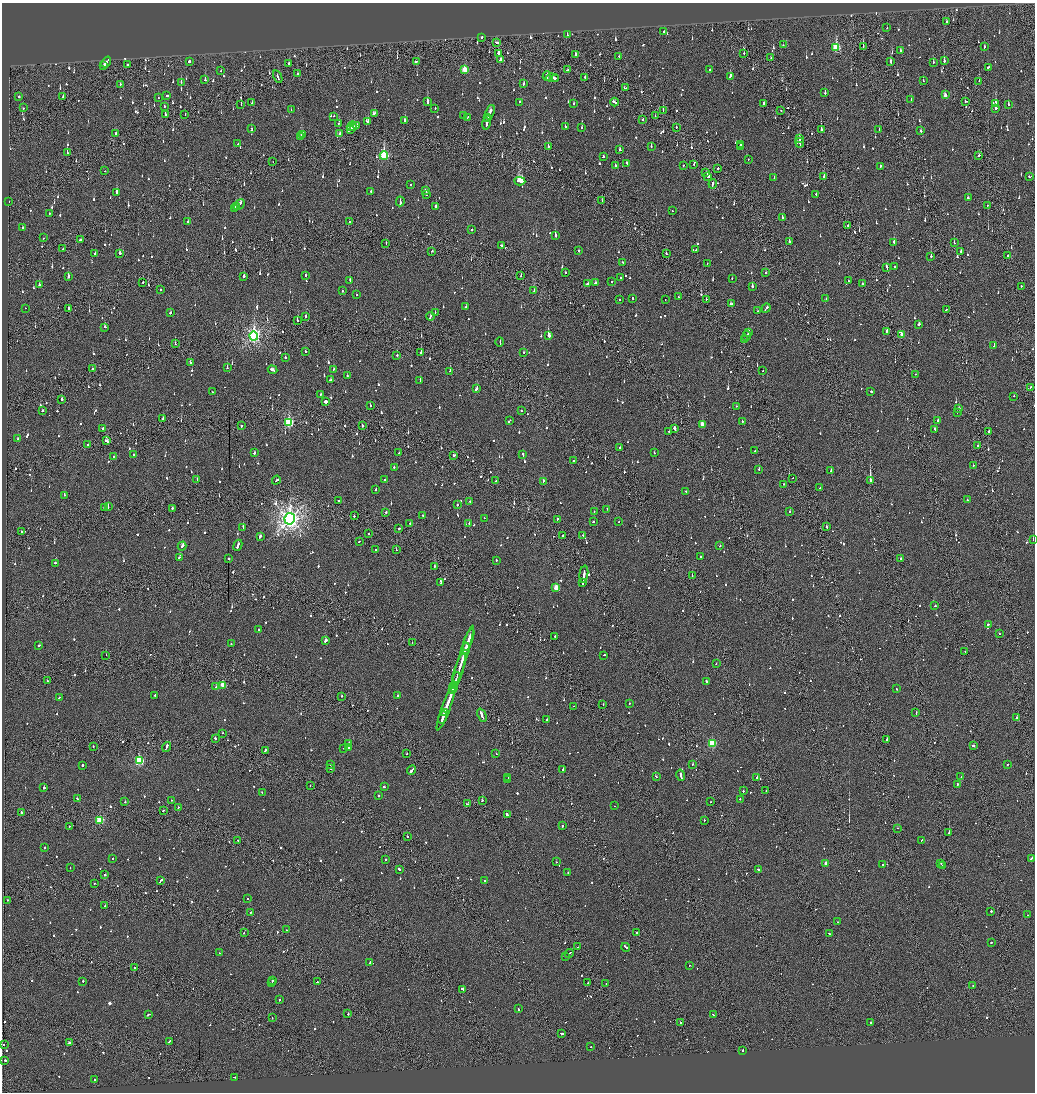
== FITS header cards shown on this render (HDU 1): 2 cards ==
NAXIS1  =                 2065
NAXIS2  =                 2180

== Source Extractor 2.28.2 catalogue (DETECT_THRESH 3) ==
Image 2065 x 2180 px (HDU 1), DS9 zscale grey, zoomed out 1/2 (1 PNG px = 2 x 2 image px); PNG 1037 x 1094 px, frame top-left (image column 1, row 2179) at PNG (2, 3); each listed source drawn as its Kron ellipse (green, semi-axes under 4 px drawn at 4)
Background -0.104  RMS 0.065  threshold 0.196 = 3 sigma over >= 5 px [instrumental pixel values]
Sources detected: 1549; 76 cannot appear on this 1/2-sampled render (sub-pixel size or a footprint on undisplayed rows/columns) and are neither listed nor drawn; of the other 1473, the 500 brightest by FLUX_AUTO listed and drawn (973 fainter detections omitted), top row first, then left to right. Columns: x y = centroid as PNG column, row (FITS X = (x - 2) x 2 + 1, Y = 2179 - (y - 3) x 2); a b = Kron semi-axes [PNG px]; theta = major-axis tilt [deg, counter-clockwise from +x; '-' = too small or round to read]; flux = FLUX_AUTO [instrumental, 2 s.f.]
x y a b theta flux
946 22 2 1 - 90
887 28 2 2 - 66
664 31 2 2 - 78
567 35 2 1 - 110
481 37 2 2 - 220
496 42 4 2 - 180
783 45 2 2 - 75
836 47 4 3 - 730
863 47 2 1 - 99
984 47 3 2 - 86
900 51 2 2 - 68
498 53 3 2 - 270
744 53 2 2 - 68
575 54 3 2 - 130
619 56 2 2 - 56
771 58 2 1 - 130
500 60 3 2 - 82
189 61 2 2 - 310
944 61 3 2 - 220
106 62 6 2 52 210
416 62 3 2 - 160
890 62 4 2 - 140
933 62 2 2 - 180
289 64 3 1 - 130
104 65 2 2 - 85
127 65 2 2 - 360
988 67 3 2 - 80
465 70 4 3 - 370
567 70 3 2 - 62
710 70 2 2 - 73
221 71 2 2 - 60
298 73 2 1 - 64
547 76 5 2 - 250
730 76 4 2 - 140
278 77 6 2 -65 250
552 78 6 2 -3 250
585 78 2 2 - 130
555 79 2 1 - 64
205 80 3 2 - 95
923 81 2 2 - 69
979 81 2 2 - 88
181 82 3 2 - 88
524 83 3 2 - 74
120 84 2 2 - 85
625 88 3 2 - 380
825 92 3 2 - 110
167 95 2 2 - 130
945 95 3 2 - 72
19 96 2 2 - 61
63 96 3 2 - 170
158 98 2 2 - 77
911 100 2 2 - 68
966 101 3 2 - 88
427 102 3 2 - 460
520 102 2 2 - 60
615 102 4 2 - 270
252 103 2 2 - 71
573 103 2 2 - 71
764 103 2 2 - 330
995 103 4 2 - 130
1008 104 2 2 - 96
241 105 2 1 - 170
164 106 2 2 - 65
24 108 2 1 - 110
435 108 2 2 - 69
996 108 2 2 - 660
291 110 2 2 - 97
781 110 2 1 - 64
663 111 2 1 - 89
490 112 7 2 67 250
374 113 3 2 - 88
165 114 3 2 - 130
185 115 2 1 - 59
463 115 3 2 - 340
334 116 2 1 - 150
655 116 2 1 - 66
468 117 2 2 - 79
488 117 2 2 - 120
643 119 2 2 - 74
405 120 3 2 - 200
368 121 3 2 - 190
487 122 7 2 79 300
339 123 2 2 - 80
352 126 5 4 - 74
357 126 2 2 - 130
354 127 4 2 - 210
565 127 2 2 - 240
676 127 2 2 - 310
582 128 2 2 - 130
252 129 3 2 - 140
351 130 4 2 - 540
821 130 2 2 - 180
879 130 4 2 - 110
921 131 2 2 - 100
116 133 2 2 - 190
302 134 4 2 - 250
340 134 2 2 - 64
301 137 2 1 - 170
800 138 3 2 - 260
800 143 5 1 - 190
238 144 2 2 - 61
740 144 2 2 - 160
548 146 2 2 - 81
651 146 2 2 - 88
740 147 4 2 - 280
620 150 2 2 - 1100
67 153 2 1 - 140
384 155 4 3 - 1100
979 156 3 2 - 71
603 157 2 2 - 60
748 159 2 2 - 63
273 162 2 1 - 99
627 163 3 2 - 76
694 164 3 2 - 260
615 165 3 2 - 99
683 165 2 2 - 75
880 166 4 2 - 93
718 169 2 2 - 60
105 171 2 2 - 65
706 173 3 2 - 57
708 176 4 2 - 350
824 177 2 2 - 160
1029 177 2 2 - 120
774 178 2 2 - 59
520 181 5 3 - 1100
713 184 4 2 - 130
411 185 2 2 - 340
371 191 2 2 - 62
426 191 3 2 - 150
117 192 3 2 - 140
816 194 2 1 - 190
427 195 2 2 - 230
968 198 2 2 - 100
400 201 5 2 - 230
602 201 2 1 - 110
9 202 2 1 - 70
239 204 6 2 45 210
987 205 2 2 - 60
436 206 2 2 - 1200
236 207 2 2 - 86
235 208 2 2 - 83
672 211 2 2 - 100
49 213 2 2 - 86
782 217 2 2 - 96
188 222 2 2 - 56
349 222 2 2 - 83
848 225 2 1 - 110
22 227 2 2 - 62
472 230 2 2 - 72
555 236 2 2 - 630
43 238 2 1 - 64
81 240 3 2 - 220
789 241 2 2 - 130
894 242 2 2 - 380
386 243 2 1 - 71
954 243 2 1 - 210
501 245 3 2 - 120
63 249 2 1 - 67
696 250 2 1 - 130
432 251 2 2 - 72
579 251 2 2 - 61
961 251 2 2 - 140
95 253 2 2 - 63
119 253 2 2 - 120
666 254 2 2 - 170
931 256 2 2 - 220
1008 256 2 2 - 65
623 262 2 2 - 74
707 263 2 2 - 82
887 267 4 2 - 170
895 267 2 2 - 130
565 272 2 2 - 62
766 273 2 2 - 96
305 275 2 2 - 61
521 275 2 2 - 58
244 276 2 2 - 300
68 277 2 2 - 270
620 278 2 2 - 63
732 278 2 1 - 150
350 280 2 2 - 79
848 281 2 2 - 62
143 282 2 1 - 270
611 282 2 2 - 82
588 283 2 2 - 350
595 283 3 2 - 83
862 284 2 2 - 150
39 285 3 2 - 76
752 286 2 2 - 140
1021 286 2 2 - 150
160 289 2 2 - 60
342 291 2 2 - 83
534 291 2 1 - 57
357 295 2 1 - 60
679 297 2 2 - 86
632 298 2 2 - 130
619 299 2 2 - 80
665 299 2 1 - 64
706 299 2 2 - 69
826 299 2 2 - 62
731 304 4 2 - 110
465 307 2 2 - 150
25 308 2 1 - 93
69 308 3 2 - 94
766 308 5 2 - 120
946 310 2 2 - 73
758 311 3 2 - 86
435 312 2 1 - 60
170 313 2 2 - 78
430 316 4 2 - 120
306 317 3 2 - 170
297 320 2 2 - 130
919 324 3 2 - 74
105 327 2 2 - 100
887 331 4 1 - 160
748 332 3 2 - 330
548 335 3 2 - 850
902 335 3 2 - 180
254 336 4 4 - 3900
747 336 5 1 - 170
745 340 3 2 - 87
500 342 4 1 - 160
175 344 2 1 - 56
994 346 2 2 - 220
305 351 2 2 - 120
421 352 2 1 - 230
524 352 2 2 - 70
397 355 2 2 - 76
285 357 2 2 - 92
190 363 2 2 - 130
227 368 2 2 - 84
92 369 2 2 - 150
334 369 3 2 - 110
272 370 5 2 - 230
450 371 2 1 - 130
763 371 2 2 - 62
916 374 2 2 - 78
347 376 2 2 - 89
331 380 3 2 - 230
420 381 2 2 - 190
1030 387 2 1 - 63
476 389 3 2 - 130
212 392 2 2 - 130
871 392 2 2 - 65
320 394 2 2 - 150
1014 396 2 2 - 65
62 399 2 2 - 420
325 401 2 2 - 770
370 406 2 2 - 92
736 406 2 2 - 100
959 409 2 2 - 230
42 411 2 2 - 110
521 411 2 2 - 69
957 412 2 1 - 190
163 418 2 1 - 270
938 420 2 2 - 180
509 421 4 2 - 68
742 421 2 2 - 160
289 422 4 3 - 1300
702 424 3 2 - 170
241 426 2 2 - 99
362 426 2 2 - 65
102 429 4 2 - 180
675 429 3 2 - 880
935 429 3 2 - 300
669 431 2 2 - 160
989 431 2 2 - 260
18 439 2 2 - 72
106 441 3 2 - 220
87 444 2 2 - 87
978 445 2 1 - 71
620 447 2 2 - 70
755 451 2 2 - 76
254 453 2 2 - 260
399 453 2 2 - 58
654 453 2 2 - 110
523 454 3 2 - 100
133 455 2 1 - 98
113 456 2 1 - 79
453 456 3 2 - 81
574 461 2 2 - 87
973 465 2 2 - 59
394 467 2 2 - 58
759 469 2 2 - 120
831 470 2 2 - 65
793 478 2 1 - 110
385 479 2 2 - 70
197 480 2 2 - 110
276 480 4 2 - 160
870 480 3 2 - 1600
496 481 2 2 - 76
543 481 3 2 - 110
783 484 2 2 - 71
819 488 2 2 - 92
376 490 2 2 - 100
686 491 2 2 - 99
64 495 2 2 - 180
967 500 2 2 - 59
338 501 2 2 - 84
470 502 2 2 - 330
457 505 2 2 - 210
108 507 2 1 - 140
104 508 2 2 - 170
172 508 2 2 - 110
607 509 2 2 - 84
386 512 2 2 - 190
594 512 2 2 - 83
790 512 2 2 - 77
423 515 2 2 - 66
354 516 2 2 - 130
484 518 2 2 - 77
290 519 6 5 - 9700
557 519 3 1 - 140
619 521 2 2 - 63
593 522 2 2 - 58
410 523 2 2 - 120
469 523 2 2 - 96
243 527 4 2 - 140
827 527 3 2 - 81
399 528 2 2 - 460
21 531 2 2 - 67
369 534 2 2 - 130
583 535 2 1 - 62
562 536 2 2 - 170
260 537 3 2 - 160
1033 539 2 1 - 6400
359 541 2 2 - 64
238 545 6 2 67 220
182 546 4 2 - 180
720 546 2 2 - 96
376 550 2 2 - 79
396 550 2 2 - 68
701 556 2 2 - 170
179 557 3 2 - 75
228 558 2 2 - 260
900 559 2 2 - 61
496 560 2 2 - 96
55 563 2 2 - 100
434 566 2 2 - 390
584 574 9 2 83 480
692 576 2 1 - 58
583 582 3 2 - 200
441 583 2 1 - 61
556 587 3 3 - 340
935 606 2 2 - 100
988 624 2 2 - 210
259 629 2 2 - 93
999 634 2 2 - 66
555 637 3 2 - 70
469 640 12 2 70 590
325 641 3 2 - 310
412 643 2 1 - 120
231 644 2 2 - 71
39 645 3 2 - 70
466 648 5 2 - 270
965 651 2 1 - 67
106 655 2 2 - 110
604 655 2 2 - 170
463 656 32 2 73 760
716 664 2 2 - 66
458 671 19 1 73 740
456 677 5 1 - 320
47 681 2 1 - 160
706 682 3 2 - 190
223 685 3 3 - 310
216 687 2 2 - 93
453 687 5 1 - 340
897 689 2 2 - 66
452 690 4 1 - 330
155 695 2 2 - 130
397 695 2 2 - 66
342 696 2 1 - 170
59 697 2 2 - 73
629 703 2 2 - 69
603 704 2 2 - 110
573 706 2 1 - 160
446 707 25 2 70 1400
444 713 3 2 - 200
916 713 2 1 - 56
482 715 7 2 -68 340
443 717 6 2 74 370
1017 717 2 2 - 120
547 720 2 2 - 90
223 733 2 2 - 66
215 738 2 2 - 120
887 739 2 1 - 270
349 743 2 2 - 200
712 743 3 3 - 920
973 746 3 2 - 98
93 747 2 1 - 110
166 747 5 2 - 230
344 748 2 2 - 63
348 748 2 2 - 56
265 750 3 2 - 580
407 754 2 1 - 59
496 754 2 2 - 59
139 761 3 3 - 1200
693 764 2 2 - 63
1008 764 3 2 - 71
82 765 2 2 - 190
331 765 2 2 - 70
331 768 2 2 - 300
411 770 5 2 - 200
563 770 2 2 - 320
681 775 6 2 -78 270
656 777 3 2 - 97
961 777 2 2 - 63
508 778 2 2 - 89
757 778 3 2 - 440
508 780 2 2 - 150
957 784 3 2 - 110
310 785 2 1 - 60
384 787 3 2 - 78
44 788 2 2 - 320
743 791 2 2 - 71
766 791 2 1 - 79
262 792 2 1 - 120
378 796 2 2 - 160
77 798 2 2 - 69
740 799 2 2 - 83
171 800 2 2 - 59
482 800 2 2 - 130
125 802 2 2 - 150
711 802 2 2 - 81
467 804 3 2 - 130
614 806 2 1 - 140
178 807 2 2 - 58
163 810 2 2 - 74
21 812 2 2 - 150
507 815 4 2 - 230
100 820 3 3 - 860
704 820 2 2 - 70
69 826 2 1 - 70
562 826 2 2 - 130
897 828 2 2 - 59
949 833 2 2 - 250
407 837 2 2 - 100
238 840 2 2 - 74
921 840 2 2 - 70
45 847 2 2 - 140
113 858 2 2 - 57
1031 858 2 2 - 570
385 859 2 2 - 120
556 862 2 2 - 58
941 863 2 1 - 100
826 864 3 2 - 200
882 865 2 2 - 110
943 865 2 2 - 81
70 867 2 1 - 67
399 869 2 2 - 150
758 869 2 2 - 480
568 873 2 2 - 130
105 875 2 2 - 150
160 881 4 2 - 100
485 881 2 2 - 150
94 883 2 1 - 66
248 899 2 2 - 69
7 900 2 2 - 58
105 906 2 2 - 110
991 911 2 2 - 270
250 912 2 2 - 60
1027 915 2 1 - 220
838 922 2 2 - 59
286 930 2 2 - 80
637 932 2 1 - 350
244 933 2 1 - 60
829 934 2 2 - 110
991 942 2 2 - 180
577 947 2 1 - 61
626 947 4 2 - 300
219 953 2 2 - 57
569 953 5 1 - 160
566 956 3 2 - 75
370 962 2 2 - 76
689 965 2 2 - 310
135 968 2 1 - 130
272 980 2 2 - 93
83 981 2 2 - 180
272 982 3 2 - 150
318 982 2 2 - 130
588 983 2 2 - 230
606 984 2 2 - 57
973 985 2 1 - 380
463 989 3 2 - 210
280 1000 2 2 - 120
518 1009 2 2 - 94
148 1014 3 2 - 100
348 1014 2 2 - 130
713 1015 3 2 - 91
272 1018 2 2 - 64
680 1022 2 2 - 77
871 1023 2 1 - 130
562 1034 4 2 - 140
169 1041 3 2 - 69
69 1043 2 2 - 61
3 1044 2 2 - 62
591 1047 2 2 - 100
743 1050 2 1 - 110
5 1060 2 2 - 390
235 1077 4 2 - 150
95 1079 2 2 - 80
At the frame edge (FLAGS 8, measured only in part): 1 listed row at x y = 1033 539
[973 fainter detections neither listed nor drawn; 76 sub-pixel or undisplayed-footprint detections neither listed nor drawn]